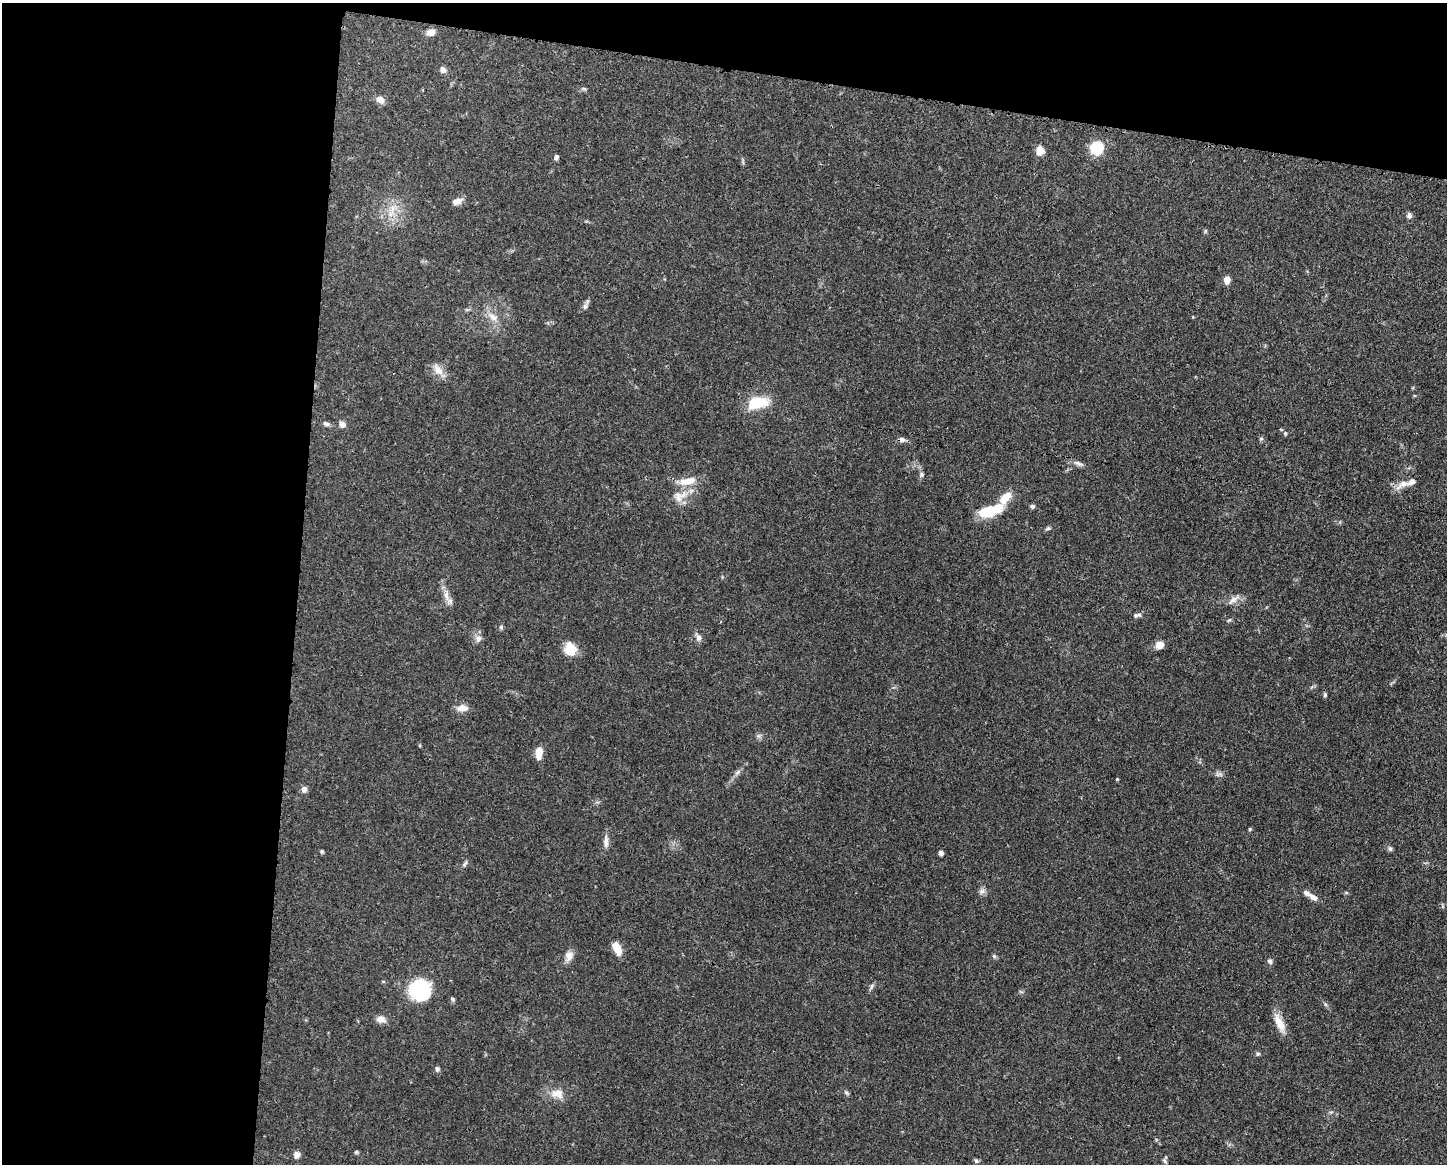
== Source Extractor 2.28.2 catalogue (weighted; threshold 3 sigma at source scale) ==
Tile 1 of 3 x 4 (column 1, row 1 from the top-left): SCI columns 113-1557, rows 3491-4652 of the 4671 x 4660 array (HDU 1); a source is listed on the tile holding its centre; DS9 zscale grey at full resolution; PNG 1449 x 1166 px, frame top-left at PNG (2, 3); no overlay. Shown black and unused: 27% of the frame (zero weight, under 3 of 4 exposures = <1% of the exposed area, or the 3 px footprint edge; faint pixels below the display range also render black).
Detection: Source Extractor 2.28.2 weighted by HDU 2 'WHT'; one run over the whole footprint, this tile lists its part. Background 0.0415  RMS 0.0027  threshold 0.0123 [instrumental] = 3 sigma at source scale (4.5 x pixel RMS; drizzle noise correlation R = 1.50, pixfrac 1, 0.05/0.05 arcsec/px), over >= 5 px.
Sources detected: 76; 1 inside a brighter object's white glare — not listed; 3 inside a brighter listed object's ellipse — not listed separately; the other 72 listed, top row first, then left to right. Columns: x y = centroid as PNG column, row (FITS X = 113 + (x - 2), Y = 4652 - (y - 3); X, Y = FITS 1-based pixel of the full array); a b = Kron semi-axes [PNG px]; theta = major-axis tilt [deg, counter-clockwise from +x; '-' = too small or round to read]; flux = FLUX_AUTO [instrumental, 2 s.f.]
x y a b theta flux
431 32 9 7 18 2
443 70 8 6 -51 1.2
584 89 7 4 -19 0.4
380 99 9 7 -40 2.2
1096 148 12 11 - 9.2
1040 151 9 8 - 2.3
556 157 6 5 - 0.63
457 201 13 7 18 1.8
392 209 12 6 79 2
1409 215 7 6 - 0.81
1205 231 6 4 72 0.35
1227 280 8 6 85 2
585 306 8 7 - 0.86
467 310 6 4 -18 0.35
493 317 14 9 -34 2.4
438 370 18 9 -54 2.7
758 403 27 14 11 8.2
326 424 9 5 -23 0.73
342 424 7 6 - 1.6
1285 433 6 4 70 0.4
1261 438 6 4 0 0.38
901 439 8 6 -1 1.1
1078 463 15 5 -23 1.1
921 475 7 6 - 0.64
687 481 22 9 12 4.1
1403 484 23 8 35 2.6
683 495 15 8 46 2.9
1005 498 22 11 52 4.2
1032 506 6 5 - 0.56
988 512 23 12 12 7.8
1048 528 7 5 17 0.47
446 595 13 6 -86 1.8
1233 600 16 5 41 1.4
1136 615 8 6 7 0.66
1229 620 6 4 42 0.38
501 627 6 5 - 0.47
698 637 11 7 -69 1.1
478 638 10 8 81 1.4
1160 645 9 8 - 2.2
570 649 16 13 -79 4.6
1325 694 6 4 76 0.47
462 708 15 8 3 2
539 752 14 7 86 3.2
738 772 10 4 42 0.78
1117 779 3 3 - 0.26
304 789 7 6 - 1.2
1250 829 5 3 - 0.28
606 841 19 6 90 1.5
1390 849 7 5 -63 0.57
322 851 5 4 - 0.34
941 853 5 4 - 1
465 864 10 5 56 0.63
982 891 9 7 32 0.96
1346 893 5 4 - 0.35
1314 897 11 7 -27 1.5
617 948 13 7 -64 4.1
569 956 14 10 79 1.9
994 956 6 5 - 0.46
1270 961 7 6 - 0.71
871 987 11 3 61 0.6
419 990 17 17 - 21
452 999 6 5 - 0.43
381 1019 13 8 -9 1.7
1279 1023 26 9 -65 3.8
1258 1054 6 5 - 0.44
437 1069 7 5 -73 0.6
557 1093 20 13 -7 3.5
847 1093 9 4 -35 0.48
356 1152 5 5 - 0.39
297 1155 8 6 78 1.5
976 1161 7 5 -55 0.51
1165 1161 8 5 -60 0.61
Overlapping masked pixels (flux is a lower limit): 1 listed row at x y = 901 439